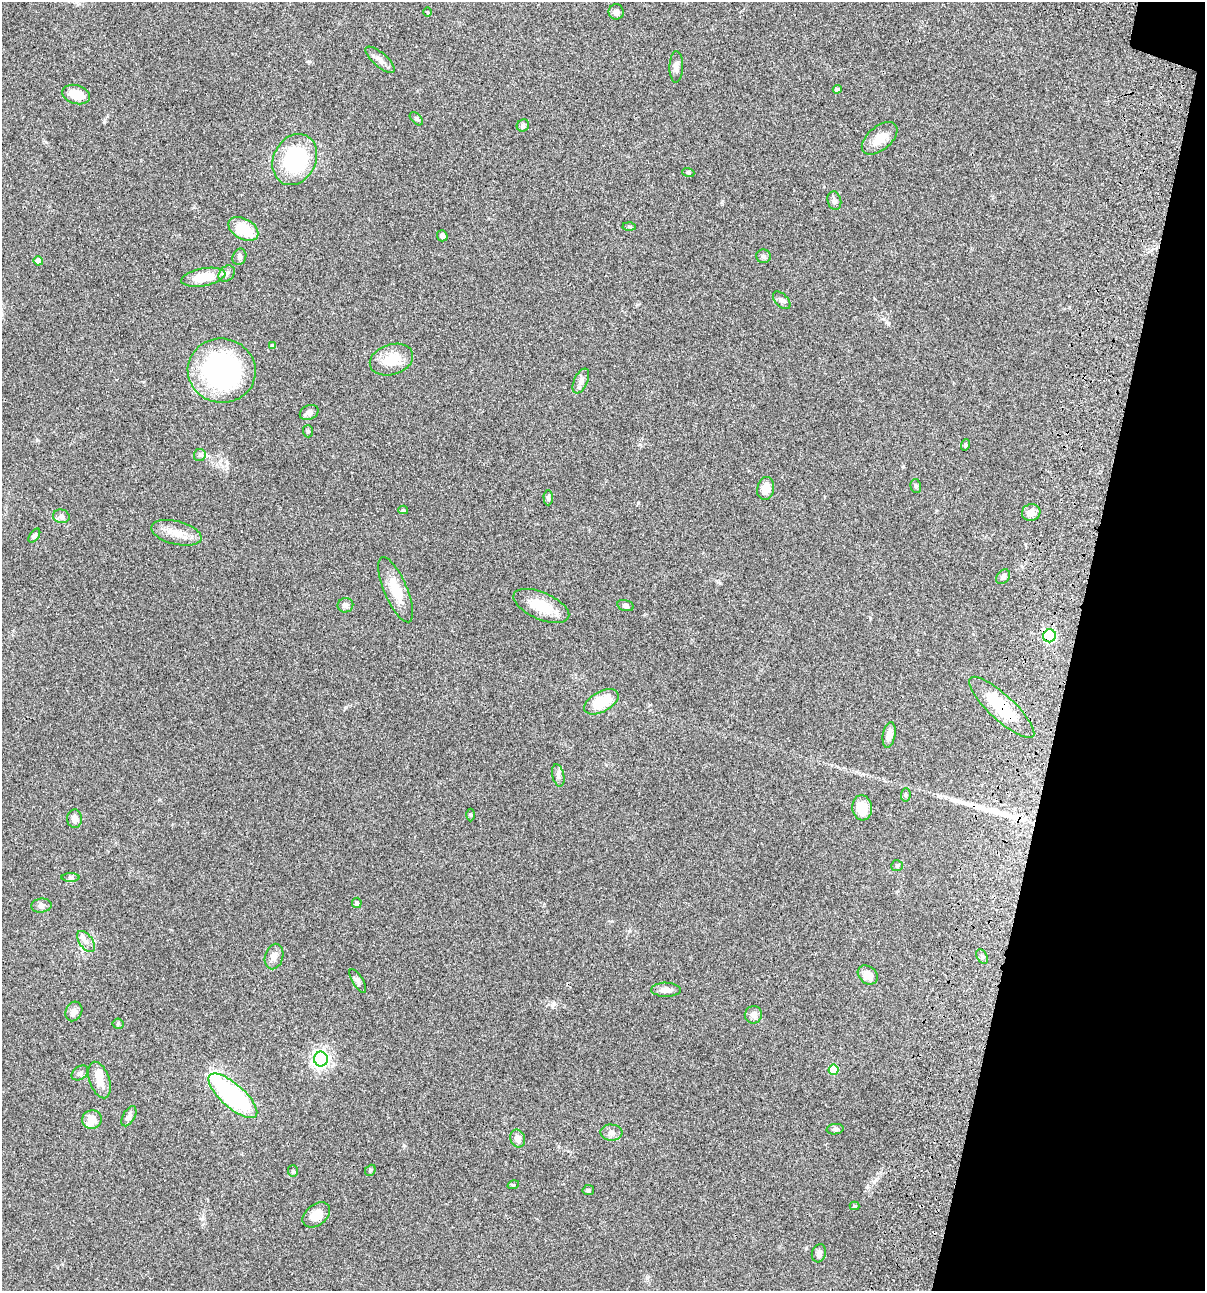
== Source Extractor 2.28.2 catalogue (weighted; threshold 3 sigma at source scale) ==
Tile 8 of 4 x 4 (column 4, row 2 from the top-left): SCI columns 3844-5046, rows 2696-3984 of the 5405 x 5389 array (HDU 1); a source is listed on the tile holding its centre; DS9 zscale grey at full resolution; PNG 1207 x 1293 px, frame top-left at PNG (2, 2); each listed source drawn as its Kron ellipse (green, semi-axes under 4 px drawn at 4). Shown black and unused: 11% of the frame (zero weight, under 3 of 4 exposures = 9% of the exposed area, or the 3 px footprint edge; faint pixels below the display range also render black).
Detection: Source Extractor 2.28.2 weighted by HDU 2 'WHT'; one run over the whole footprint, this tile lists its part. Background 0.0468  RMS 0.0053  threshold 0.0237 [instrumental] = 3 sigma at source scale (4.5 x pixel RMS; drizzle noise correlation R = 1.50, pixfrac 1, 0.05/0.05 arcsec/px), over >= 5 px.
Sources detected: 86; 3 inside a brighter object's white glare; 1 long thin detection or spike segment (spike, bleed or trail) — neither listed nor drawn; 1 inside a brighter listed object's ellipse — not listed separately; the other 81 listed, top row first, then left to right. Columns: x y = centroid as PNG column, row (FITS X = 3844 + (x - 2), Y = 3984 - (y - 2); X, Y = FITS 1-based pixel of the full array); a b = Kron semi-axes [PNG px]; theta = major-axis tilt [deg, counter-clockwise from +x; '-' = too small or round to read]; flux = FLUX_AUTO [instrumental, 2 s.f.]
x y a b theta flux
427 12 4 3 - 0.52
616 12 7 7 - 1.7
380 60 18 7 -42 2.7
676 67 16 7 88 2.5
837 89 4 4 - 1.2
76 94 14 9 -18 9.1
416 119 8 5 -45 0.87
523 125 6 6 - 1.3
880 138 21 12 40 7.2
295 160 26 21 63 43
688 172 6 4 -18 0.57
834 201 9 7 -76 1.5
629 227 6 4 -2 0.62
243 229 16 10 -30 15
442 236 5 5 - 1.4
763 256 7 7 - 1.4
239 257 8 6 68 1.3
38 261 4 4 - 4
227 274 9 7 46 1.6
203 277 22 9 10 12
782 300 10 6 -45 1.5
273 346 4 4 - 1.5
391 360 22 15 17 12
222 371 34 32 -12 91
581 381 13 7 65 2.4
309 412 10 7 24 2.3
308 431 6 5 - 0.81
965 445 6 3 72 0.52
200 455 6 6 - 1
916 486 7 5 -74 0.98
766 489 11 8 79 5.8
548 498 7 4 -90 0.96
403 510 5 4 - 0.78
1031 512 9 8 - 3.7
61 516 8 7 - 1.6
176 533 25 11 -14 7.1
34 536 8 4 54 1.2
1003 577 8 6 51 1.4
396 590 35 11 -67 11
345 605 8 7 - 1.6
541 606 30 13 -23 13
625 606 8 5 -14 1.3
1049 636 6 6 - 63
601 702 19 10 28 14
1002 707 43 12 -43 24
889 735 13 6 80 3.3
558 775 11 6 -77 1.6
906 795 7 5 84 0.71
862 808 13 10 -84 8.5
471 815 6 4 90 0.61
75 819 9 7 -88 2.6
897 866 6 5 - 0.79
71 878 9 4 1 1
357 903 5 5 - 1.1
41 906 10 7 7 1.7
86 942 12 6 -54 2.5
274 956 13 9 75 3.2
982 957 8 5 -63 1
868 975 11 8 -40 4.3
358 981 13 5 -59 1.6
666 990 15 7 -2 3.1
74 1011 10 8 64 2.3
753 1015 9 8 - 2.5
118 1024 5 5 - 0.63
321 1059 7 7 - 180
834 1070 5 5 - 10
80 1073 9 6 37 1.4
100 1080 19 10 -71 5.7
233 1096 31 12 -42 76
129 1116 11 6 59 1.6
92 1119 10 9 - 5
835 1129 8 5 6 1.2
611 1133 11 8 -4 2.4
518 1138 9 7 -68 3
370 1170 6 5 - 0.78
293 1171 6 5 - 0.8
513 1185 6 3 17 0.49
588 1190 6 5 - 0.96
855 1206 5 4 - 0.78
316 1215 15 10 38 6.4
819 1253 9 7 74 1.6
Overlapping masked pixels (flux is a lower limit): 2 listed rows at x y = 1049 636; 1002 707
Unlisted compact peaks at least as high as the median listed source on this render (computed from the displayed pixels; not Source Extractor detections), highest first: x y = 638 503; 227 463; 554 1003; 104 122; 640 444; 404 1145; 345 707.